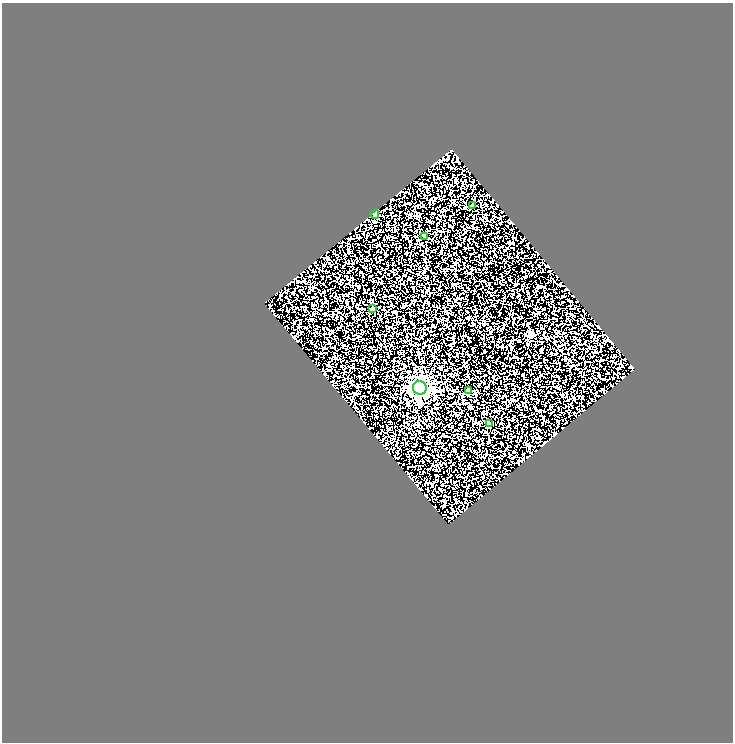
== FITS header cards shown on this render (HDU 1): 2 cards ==
NAXIS1  =                  731
NAXIS2  =                  740

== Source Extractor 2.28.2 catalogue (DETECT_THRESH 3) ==
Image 731 x 740 px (HDU 1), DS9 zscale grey, 1 PNG px = 1 image px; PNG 735 x 744 px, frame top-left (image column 1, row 740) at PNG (2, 3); each listed source drawn as its Kron ellipse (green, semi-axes under 4 px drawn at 4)
Background 0.482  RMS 0.34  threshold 1.01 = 3 sigma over >= 5 px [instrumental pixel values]
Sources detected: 7; all 7 listed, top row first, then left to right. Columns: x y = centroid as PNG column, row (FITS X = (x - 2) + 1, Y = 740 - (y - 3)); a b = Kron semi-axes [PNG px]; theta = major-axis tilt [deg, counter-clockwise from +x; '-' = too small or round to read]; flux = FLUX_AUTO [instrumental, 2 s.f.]
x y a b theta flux
472 206 3 3 - 32
375 214 4 4 - 290
425 236 4 3 - 89
372 308 3 3 - 35
420 388 7 7 - 8400
468 390 3 3 - 45
489 423 4 3 - 89